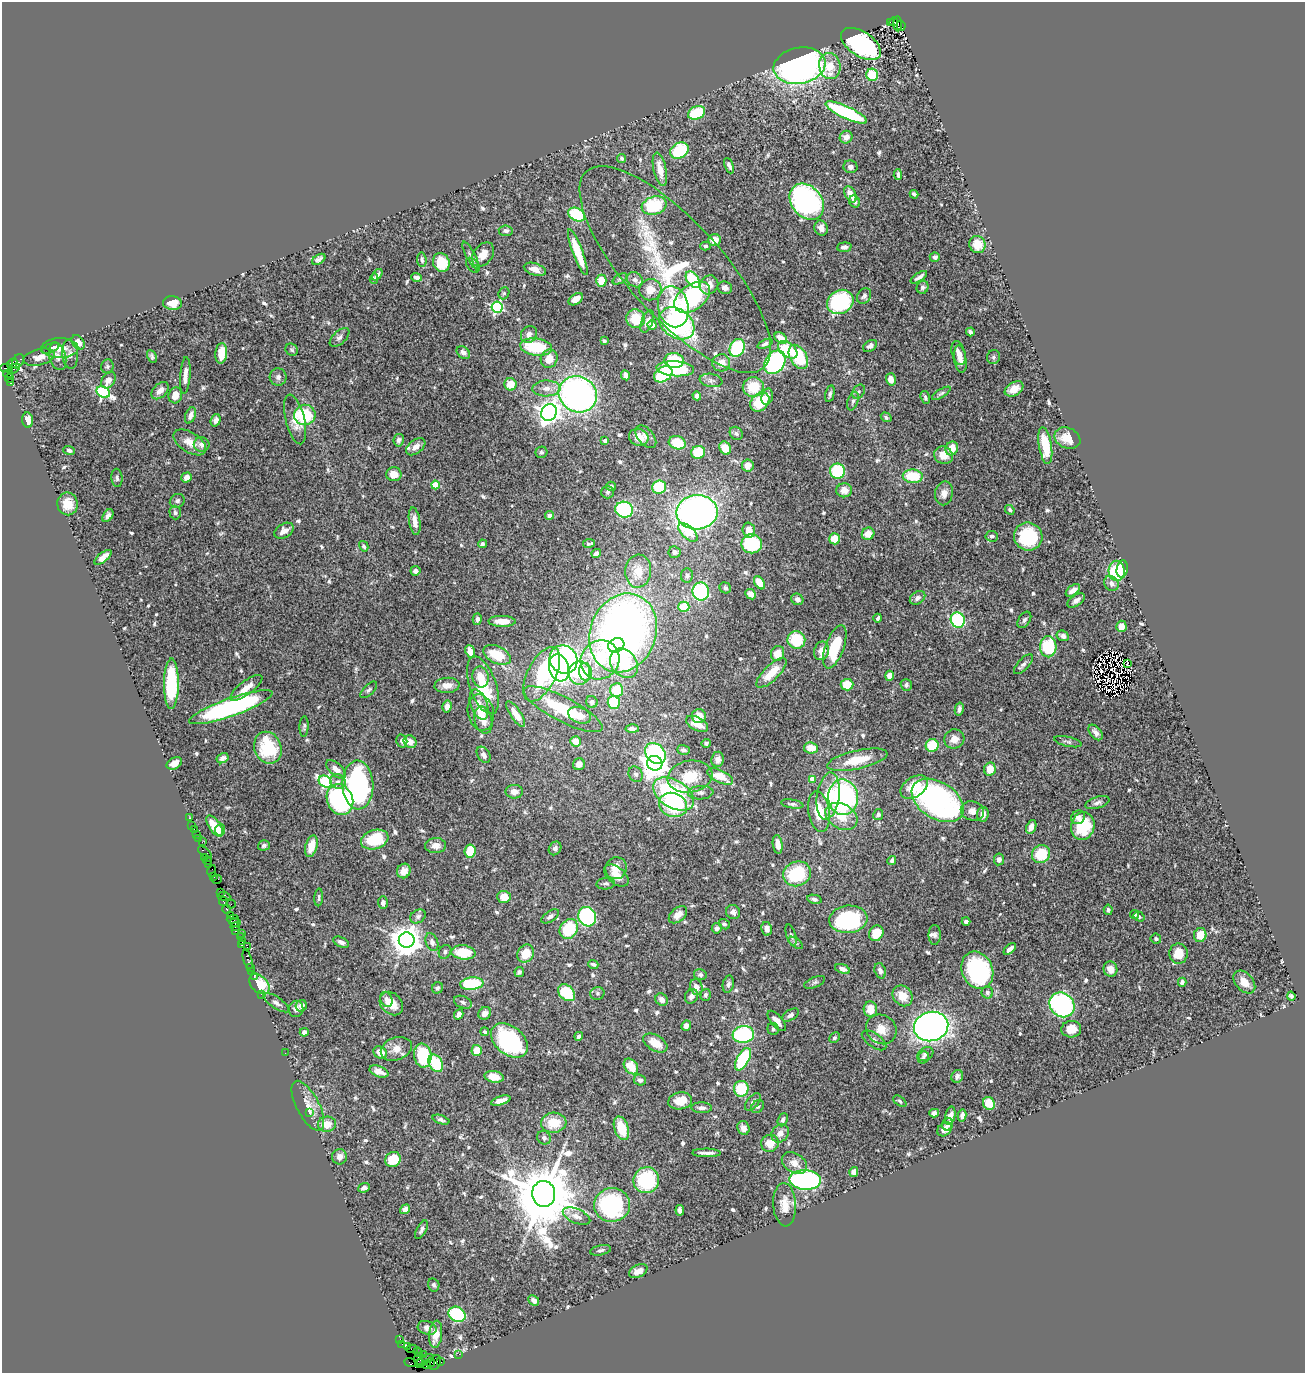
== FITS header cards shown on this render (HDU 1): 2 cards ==
NAXIS1  =                 1303
NAXIS2  =                 1371

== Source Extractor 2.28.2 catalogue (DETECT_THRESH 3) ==
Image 1303 x 1371 px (HDU 1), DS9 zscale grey, 1 PNG px = 1 image px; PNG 1307 x 1375 px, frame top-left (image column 1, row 1371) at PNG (2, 2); each listed source drawn as its Kron ellipse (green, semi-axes under 4 px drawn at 4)
Background 1.48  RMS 0.035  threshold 0.104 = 3 sigma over >= 5 px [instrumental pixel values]
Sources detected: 693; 3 with non-positive FLUX_AUTO (blend fragments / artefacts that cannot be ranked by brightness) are neither listed nor drawn; of the other 690, the 500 brightest by FLUX_AUTO listed and drawn (190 fainter detections omitted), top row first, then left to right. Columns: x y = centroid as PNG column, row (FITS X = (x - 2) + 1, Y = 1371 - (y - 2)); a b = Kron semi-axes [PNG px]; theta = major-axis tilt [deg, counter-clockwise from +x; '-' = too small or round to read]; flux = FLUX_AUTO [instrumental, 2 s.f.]
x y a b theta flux
890 22 2 2 - 110
894 22 4 3 - 150
898 24 7 3 -87 140
901 26 5 3 - 240
861 44 22 12 -34 380
799 66 26 18 10 890
830 66 13 10 -79 52
872 75 6 6 - 67
696 113 9 6 23 89
846 113 22 6 -24 260
846 137 6 6 - 16
679 151 10 7 32 110
621 159 5 4 - 5.3
729 166 8 4 -67 7.9
850 167 7 6 - 11
660 169 17 6 -78 35
898 175 5 3 - 6
850 194 9 5 -63 26
914 194 4 3 - 5.1
807 202 20 15 -51 580
855 202 6 5 - 7
654 206 12 9 17 130
577 215 9 6 -30 150
821 228 7 6 - 15
506 231 7 5 -6 7.7
714 240 6 6 - 27
977 244 8 8 - 42
705 246 5 4 - 4.7
844 247 7 4 6 9.1
578 252 24 5 -69 70
471 255 15 4 -63 8.1
483 255 13 9 53 28
935 257 5 4 - 6.2
319 259 7 4 34 7.7
422 260 7 4 -83 6.7
441 262 9 8 - 66
473 265 8 5 -48 5.2
535 269 11 6 -18 19
675 269 132 47 -48 410
377 275 6 4 52 7.3
417 277 5 4 - 11
919 277 9 3 33 9.4
374 279 5 4 - 5
620 279 8 4 31 4.7
635 280 8 7 - 12
693 280 9 6 -56 120
601 281 6 5 - 39
709 285 10 8 54 20
923 287 7 5 68 6.7
725 288 7 6 - 11
650 290 11 10 - 27
504 293 6 5 - 4.6
864 296 8 6 54 8.3
692 297 20 12 36 240
576 299 8 5 34 18
840 302 14 11 31 240
172 303 9 7 -6 28
497 307 5 5 - 380
673 307 21 15 -77 88
636 319 9 9 - 54
647 322 12 5 69 13
677 323 19 14 -36 440
652 325 5 4 - 16
970 332 4 3 - 7.5
529 334 9 7 49 14
339 337 12 6 42 10
781 338 7 4 -34 32
604 341 4 3 - 6.8
78 342 8 5 -55 20
765 344 8 4 23 7.5
870 346 7 5 33 11
536 347 16 8 -7 130
50 348 9 4 23 9
60 348 18 10 0 29
737 348 9 7 61 180
292 350 6 5 - 4.6
788 350 11 7 -38 88
463 352 7 5 -40 9.8
221 353 10 6 85 43
959 353 12 6 -73 14
70 354 14 7 -85 13
152 356 7 4 -63 5.2
39 357 16 8 14 19
58 357 14 8 -73 14
798 357 13 8 -60 120
994 357 7 6 - 6.4
549 359 9 8 - 35
960 359 14 6 -82 20
18 361 8 5 58 300
674 361 9 7 -5 77
775 362 13 9 56 420
12 363 5 4 - 430
721 363 9 8 - 23
107 366 7 6 - 5
7 368 6 3 2 130
14 369 7 4 30 200
675 369 19 7 -4 200
8 374 4 2 - 26
663 374 10 7 33 110
185 375 18 5 86 19
626 375 5 4 - 8.4
278 377 8 8 - 8.9
9 378 4 3 - 46
891 379 6 5 - 18
108 380 9 6 55 17
711 380 11 6 -9 8.9
10 383 3 3 - 540
510 384 6 6 - 41
753 387 10 9 - 65
546 388 14 8 1 21
1014 389 10 6 32 24
160 391 10 6 44 18
103 392 7 5 -31 350
859 392 8 5 55 5.8
941 393 10 4 31 5.4
578 394 19 17 -28 920
830 394 8 4 77 6
175 395 8 6 73 27
697 396 4 4 - 9.4
767 396 8 5 73 12
925 398 7 4 -73 5.7
853 401 9 5 71 6.5
760 402 11 8 47 81
549 412 8 7 - 1800
190 415 8 5 69 13
305 415 11 10 - 140
886 417 5 4 - 5.1
295 419 25 9 -76 31
27 420 7 5 -84 24
216 420 6 5 - 10
736 433 7 6 - 6.2
639 437 10 8 -20 31
646 437 13 7 -50 12
1067 438 13 10 -24 33
399 440 6 5 - 6.9
605 441 4 3 - 13
190 442 18 10 -32 31
677 443 9 6 -17 63
202 444 8 7 - 13
1045 446 18 6 -81 75
416 447 11 6 38 16
725 448 7 5 -62 31
952 448 7 6 - 31
69 451 6 4 -22 7.2
541 452 6 5 - 4.7
698 452 7 6 - 65
943 455 9 8 - 30
748 465 6 5 - 19
837 471 7 7 - 150
394 474 7 7 - 28
913 476 10 6 -4 80
186 477 5 5 - 16
117 478 9 5 -85 6.7
435 485 4 4 - 73
611 486 5 4 - 5.9
659 487 7 6 - 120
844 490 8 7 - 20
608 492 6 6 - 5.4
944 493 12 9 79 19
177 501 8 6 34 7.6
68 504 11 10 - 40
624 510 9 8 - 240
1010 510 5 4 - 5.2
697 512 20 17 2 1200
175 513 7 5 -87 5.8
550 515 4 4 - 13
108 516 7 4 56 9.9
415 521 14 5 -82 20
749 530 7 6 - 21
284 531 10 7 31 16
688 532 12 6 -43 68
868 534 6 6 - 26
992 536 6 5 - 6.5
1028 537 14 14 - 160
835 539 5 5 - 44
589 543 6 3 9 5.9
482 544 4 4 - 4.9
752 544 10 9 - 170
364 546 5 4 - 5.8
675 552 6 6 - 8.6
596 553 5 4 - 9.8
103 557 10 4 39 21
1122 569 9 5 81 93
415 571 5 5 - 9.6
638 571 16 13 85 36
1117 571 10 8 -88 97
687 575 7 6 - 7.5
759 583 7 4 -55 44
1111 583 8 6 -55 12
725 588 6 5 - 6.1
1073 590 8 4 40 17
701 591 9 8 - 250
750 594 6 4 -42 13
917 598 8 6 36 9.5
797 599 6 5 - 8.9
1076 600 10 5 35 11
684 607 5 5 - 56
878 618 4 3 - 5.3
477 619 6 4 74 9.8
958 620 8 7 - 230
1024 620 9 5 57 6.7
502 621 14 5 -1 29
1121 626 5 5 - 26
623 633 40 33 68 1600
1063 636 6 5 - 7.5
796 640 9 8 - 93
616 645 8 6 27 110
835 647 23 9 70 100
1048 647 10 8 -89 160
470 651 7 4 -69 23
822 651 9 7 71 22
778 653 7 6 - 36
497 655 14 8 -26 73
564 659 15 13 -51 750
600 660 20 18 49 160
624 663 16 12 -50 130
1023 664 12 5 47 8.7
1127 664 4 2 - 4.6
559 668 14 10 -74 560
585 672 9 6 -83 88
579 673 12 11 - 110
771 673 20 7 44 58
542 674 30 14 63 260
889 676 5 4 - 25
481 677 10 8 -80 29
171 684 25 7 89 150
447 685 12 7 4 20
483 685 30 13 -71 120
847 685 6 5 - 42
906 685 6 5 - 6.5
246 688 20 6 37 29
369 690 10 5 44 5.7
617 690 7 6 - 73
592 702 6 5 - 8.2
614 702 6 6 - 96
479 705 16 8 -71 28
447 706 6 4 78 12
231 707 44 9 19 440
563 709 44 12 -27 150
959 709 6 4 76 8.1
481 712 18 13 -78 37
516 714 15 5 -56 35
580 715 12 8 -21 25
699 716 7 7 - 24
483 720 14 8 -76 23
697 724 12 6 -28 28
304 726 10 4 87 5
632 729 6 4 -2 7.3
1096 732 9 5 -50 13
954 739 10 9 - 22
402 741 6 5 - 7.5
576 741 5 5 - 31
410 742 7 6 - 20
1068 742 14 5 -13 6.1
706 743 5 4 - 5.4
932 745 6 6 - 76
268 748 16 13 -68 110
811 748 7 5 -8 33
684 750 6 4 -17 6.4
655 753 12 9 -46 240
484 755 9 6 -58 11
223 758 6 4 28 9.1
718 759 8 6 84 15
857 760 31 9 12 70
174 763 8 5 28 16
655 763 8 7 - 2700
579 764 6 6 - 16
336 769 12 6 -42 19
990 769 7 6 - 30
636 774 8 6 -59 7.9
720 776 14 6 -25 53
690 777 22 16 10 81
812 779 4 4 - 29
338 781 8 7 - 8.6
325 782 7 5 -35 300
358 785 24 15 -87 450
914 787 15 10 35 59
514 792 8 7 - 15
701 793 13 6 3 13
674 794 22 13 -32 340
828 796 23 11 82 57
843 797 18 15 -87 440
340 800 16 13 -65 280
938 800 28 18 -32 630
1097 803 12 5 16 10
792 804 11 4 -9 6.1
673 805 14 12 -22 130
972 811 12 9 -15 20
819 812 20 10 -81 60
983 814 7 6 - 17
878 815 5 4 - 6.8
841 816 17 12 -29 55
1078 817 7 6 - 12
189 818 4 2 - 20
192 825 2 2 - 12
215 826 12 5 -55 49
1083 826 14 11 76 100
1031 827 7 5 66 14
194 829 3 2 - 56
220 830 6 5 - 21
196 835 3 2 - 42
198 839 4 3 - 110
375 839 14 9 17 110
202 842 2 2 - 21
778 844 9 5 -83 20
264 845 6 5 - 7.1
311 846 11 6 74 39
436 846 10 7 2 19
555 848 7 6 - 7.4
470 851 7 5 82 52
205 853 8 3 -39 230
1041 854 9 8 - 80
205 857 3 2 - 65
999 859 6 5 - 8.7
892 860 4 3 - 5.8
208 861 4 3 - 110
208 864 2 2 - 86
616 868 11 10 - 28
212 871 6 3 79 120
404 871 7 6 - 25
797 874 14 12 23 140
616 876 14 8 -40 30
213 877 3 3 - 130
217 879 5 3 - 85
606 884 9 6 6 6.3
221 892 4 3 - 95
224 896 6 4 -6 350
319 897 9 3 86 5
504 897 6 6 - 31
814 899 7 4 -12 7.3
223 902 4 2 - 41
383 903 6 5 - 11
231 904 5 2 - 85
227 909 4 3 - 300
1108 910 5 4 - 5.3
733 912 7 6 - 10
1135 914 4 4 - 5.1
678 915 10 6 40 20
230 916 4 3 - 270
418 916 8 6 33 7.8
550 916 10 5 34 8.7
587 917 10 8 -63 270
1139 917 5 4 - 5
233 919 6 3 2 180
848 919 19 13 6 280
966 921 4 4 - 7.4
235 923 5 4 - 210
724 924 6 5 - 6.5
235 927 4 3 - 140
717 928 5 5 - 9.4
569 929 10 8 58 110
767 929 7 5 -78 12
236 931 4 2 - 77
241 933 2 2 - 25
876 933 8 7 - 45
791 935 11 4 -73 5.5
935 935 10 6 90 7.8
1200 935 7 6 - 29
240 937 2 2 - 74
1156 939 5 5 - 5.5
407 940 8 8 - 4000
242 942 3 3 - 61
341 942 8 5 -26 10
432 942 9 6 -70 10
796 943 8 4 -36 5
241 945 4 3 - 83
247 947 2 2 - 31
1010 949 7 4 45 9.5
445 952 7 6 - 7.5
463 952 12 7 -6 84
526 954 9 8 - 45
1179 954 10 9 - 33
248 959 10 3 -74 240
593 964 5 3 - 5.2
250 967 3 3 - 110
842 969 8 4 -20 12
1110 969 7 7 - 21
977 970 19 15 -67 310
252 971 2 2 - 55
880 971 8 5 -73 9.4
519 972 5 4 - 6.5
700 975 6 5 - 5.7
254 977 2 2 - 39
815 982 11 5 22 5.2
1182 982 4 4 - 6.1
1244 982 13 8 -49 24
259 984 12 8 -42 62
472 984 11 6 6 140
728 984 8 5 77 8.7
696 987 8 6 -73 16
437 988 6 5 - 5.3
987 992 6 6 - 6
567 993 9 7 -45 97
597 993 7 6 - 5.2
261 994 2 2 - 30
706 995 6 5 - 5.6
691 996 8 6 63 11
903 996 11 9 -49 37
1291 996 4 4 - 4.7
386 999 8 5 -67 8.8
662 1000 7 5 -48 14
463 1002 9 6 -22 7.9
276 1003 15 5 -33 9.6
391 1003 13 10 -45 36
1062 1005 13 11 -43 600
301 1006 6 5 - 12
296 1009 8 7 - 12
870 1009 8 7 - 39
485 1013 7 6 - 15
459 1014 5 4 - 9.9
790 1015 9 5 31 8.1
777 1021 12 5 -49 22
686 1025 5 4 - 13
931 1027 17 14 14 1400
773 1029 6 5 - 4.9
881 1029 16 14 -37 35
1071 1029 10 8 5 34
304 1032 4 4 - 6.5
485 1032 4 4 - 5.5
743 1034 11 8 8 250
579 1036 5 4 - 6.1
834 1038 6 4 45 4.6
509 1040 21 14 -40 280
874 1040 14 7 -35 12
655 1043 13 7 -31 39
396 1049 16 11 21 24
477 1050 5 5 - 34
285 1053 2 2 - 82
380 1053 7 6 - 27
925 1054 8 6 31 11
423 1056 12 9 -81 130
923 1057 6 5 - 5.7
743 1059 12 6 61 190
436 1063 9 6 -60 100
631 1066 8 6 -53 43
379 1071 10 5 -20 15
957 1076 6 5 - 7.4
494 1077 10 5 -12 34
640 1080 6 5 - 6.9
741 1089 8 7 - 95
501 1100 10 4 17 18
680 1101 12 8 9 47
900 1101 7 4 -39 5.2
753 1102 10 5 50 8.2
989 1103 7 5 -57 44
308 1106 27 11 -62 32
758 1107 7 5 41 5.1
702 1108 10 5 -1 11
309 1113 3 3 - 15
934 1113 5 4 - 12
962 1115 6 3 79 11
950 1116 9 5 77 11
441 1120 9 4 -18 6.4
783 1120 7 4 68 7.3
554 1123 13 10 4 53
327 1124 9 7 7 32
948 1124 6 5 - 7.1
621 1128 12 7 -71 64
743 1128 7 6 - 13
944 1129 8 6 44 16
780 1133 10 8 53 15
544 1138 7 6 - 7.4
770 1143 9 8 - 29
706 1153 14 3 -1 11
340 1157 7 7 - 14
393 1159 8 7 - 57
794 1163 14 9 -34 20
854 1172 5 4 - 17
646 1180 13 12 - 160
805 1180 16 9 -3 460
364 1188 6 4 20 8.2
544 1194 13 11 -85 24000
612 1205 18 17 - 290
785 1205 22 11 -87 35
405 1209 5 4 - 13
680 1210 5 4 - 8.1
576 1216 14 7 -23 18
422 1230 10 5 61 7
600 1250 11 5 12 7.3
638 1271 10 6 27 18
434 1285 6 5 - 5.6
534 1301 6 4 -45 13
457 1314 9 7 -33 210
427 1328 9 6 -17 9.6
436 1334 14 6 84 29
400 1339 2 2 - 21
402 1344 2 2 - 50
407 1347 2 2 - 32
412 1349 6 2 0 40
418 1352 5 2 - 66
459 1354 2 2 - 22
423 1355 2 2 - 72
425 1359 9 3 22 150
418 1360 6 3 -83 170
441 1361 3 2 - 71
430 1362 5 3 - 83
410 1363 6 3 -19 24
435 1363 8 5 69 190
420 1364 5 2 - 22
426 1365 4 3 - 66
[190 fainter detections neither listed nor drawn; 3 non-positive-flux detections neither listed nor drawn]